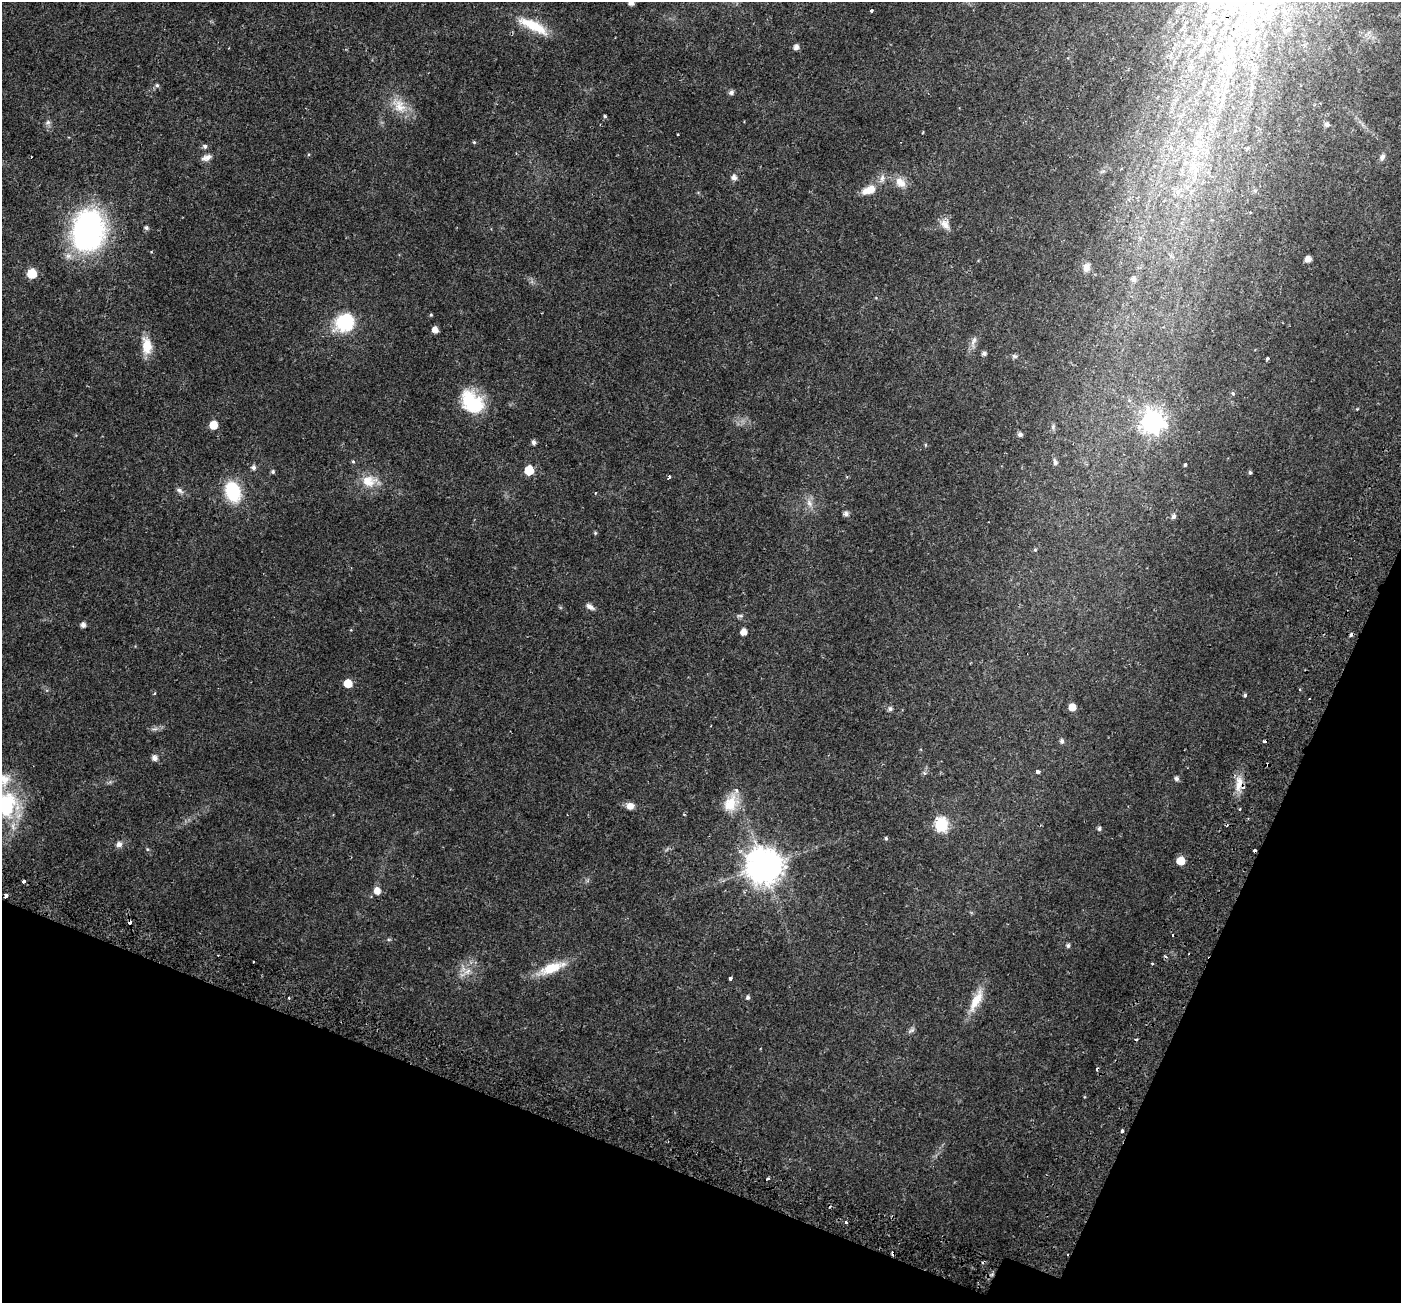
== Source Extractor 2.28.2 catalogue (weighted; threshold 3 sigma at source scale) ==
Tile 15 of 4 x 4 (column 3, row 4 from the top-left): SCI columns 2868-4266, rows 295-1595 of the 5743 x 5856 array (HDU 1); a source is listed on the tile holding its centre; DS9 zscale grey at full resolution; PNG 1403 x 1305 px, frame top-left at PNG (2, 2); no overlay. Shown black and unused: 19% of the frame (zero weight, under 2 of 3 exposures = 5% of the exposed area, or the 3 px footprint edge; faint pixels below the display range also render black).
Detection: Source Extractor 2.28.2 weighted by HDU 2 'WHT'; one run over the whole footprint, this tile lists its part. Background 0.0187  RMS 0.003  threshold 0.0136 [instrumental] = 3 sigma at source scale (4.5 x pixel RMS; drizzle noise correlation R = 1.50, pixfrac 1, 0.0396/0.0396 arcsec/px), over >= 5 px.
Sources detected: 131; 18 cosmic-ray / hot-pixel residue — not listed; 5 inside a brighter listed object's ellipse — not listed separately; the other 108 listed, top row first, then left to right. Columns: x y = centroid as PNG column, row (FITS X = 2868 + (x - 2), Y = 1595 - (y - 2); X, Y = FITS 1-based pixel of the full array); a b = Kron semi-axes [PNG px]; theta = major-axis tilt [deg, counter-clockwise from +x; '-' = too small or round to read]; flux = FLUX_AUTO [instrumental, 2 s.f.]
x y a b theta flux
631 3 5 5 - 1.7
1215 3 14 7 26 2.2
1255 6 29 13 61 9.2
871 10 3 3 - 0.34
533 26 41 12 -26 9.3
1231 41 11 3 -75 0.77
1244 44 6 4 -82 0.94
796 47 6 5 - 1.2
157 85 6 5 - 0.63
731 92 6 5 - 0.94
399 106 22 17 -54 6.1
1221 106 13 5 65 1.4
605 116 4 4 - 0.41
48 122 7 6 - 0.79
1327 124 5 5 - 0.95
677 134 2 2 - 0.31
474 142 5 4 - 0.34
205 146 6 5 - 0.76
31 157 3 2 - 0.52
1382 157 8 7 - 1
206 158 14 7 21 1.6
1193 167 20 13 -57 6.1
734 177 6 6 - 1.4
882 179 13 7 72 1.7
900 182 16 12 -43 3.4
869 190 19 10 21 4.2
1178 192 9 4 -82 0.89
945 225 15 10 -53 2.4
146 228 6 5 - 0.67
88 231 40 31 79 68
1308 259 5 5 - 2.2
1086 267 11 8 78 1.9
32 273 6 6 - 13
1133 279 6 6 - 1.2
431 315 4 3 - 0.34
344 323 22 19 34 15
435 330 5 5 - 2.3
974 341 18 7 74 1.6
147 346 24 13 -81 5.2
984 353 5 5 - 0.85
1014 356 8 5 -17 0.65
1268 358 3 3 - 0.9
1233 393 6 4 -69 0.47
472 402 29 21 -46 15
1357 409 3 3 - 0.33
1152 422 9 8 - 200
213 425 6 5 - 6.4
1053 427 7 5 71 0.63
1020 434 5 5 - 0.93
534 442 5 5 - 0.94
925 445 5 3 - 0.28
353 461 5 5 - 0.39
1055 462 8 5 -73 0.82
1185 465 4 3 - 0.78
253 467 6 6 - 0.95
529 470 6 6 - 9.4
273 472 5 5 - 0.54
1250 473 4 4 - 0.52
669 476 4 3 - 1.4
369 481 22 17 4 6
179 490 10 6 -32 1
233 492 19 14 -71 16
809 503 12 7 -54 1.8
846 514 6 5 - 1.1
1174 516 5 5 - 0.96
595 533 5 4 - 0.35
1035 550 5 4 - 0.35
590 607 12 6 -31 1.2
740 616 10 4 -4 0.6
83 625 5 4 - 1.3
743 632 5 5 - 2.5
348 683 6 5 - 6.9
155 693 4 3 - 0.27
1245 695 5 4 - 0.51
1072 707 5 5 - 3.5
890 709 6 6 - 0.73
155 729 10 4 13 0.84
1062 741 5 5 - 0.88
155 758 6 6 - 1.5
1038 771 4 3 - 1
924 773 5 4 - 0.75
1176 779 5 5 - 0.9
1239 785 23 10 82 3.8
731 803 24 17 63 6.4
6 804 37 32 89 26
630 806 7 7 - 2.5
684 814 4 3 - 0.31
941 825 7 6 - 41
1099 829 6 5 - 0.66
886 838 5 4 - 0.44
119 844 8 7 - 1.3
147 849 5 4 - 0.34
1181 861 6 5 - 6
764 866 11 10 - 670
24 881 3 3 - 2.5
377 891 7 6 - 2.7
5 896 4 3 - 1.9
1068 945 5 5 - 0.69
1152 963 3 3 - 0.65
552 968 34 12 20 8.3
467 971 12 6 25 1.8
730 978 3 3 - 0.81
748 997 5 5 - 0.69
976 1000 37 11 64 5.8
911 1030 12 5 33 0.78
1122 1131 4 3 - 0.75
767 1179 4 3 - 0.45
845 1222 3 3 - 1.2
Overlapping masked pixels (flux is a lower limit): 1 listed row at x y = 1239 785
Isophote crosses this tile's border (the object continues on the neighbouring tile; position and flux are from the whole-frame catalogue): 4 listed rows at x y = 631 3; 1215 3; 1255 6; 6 804